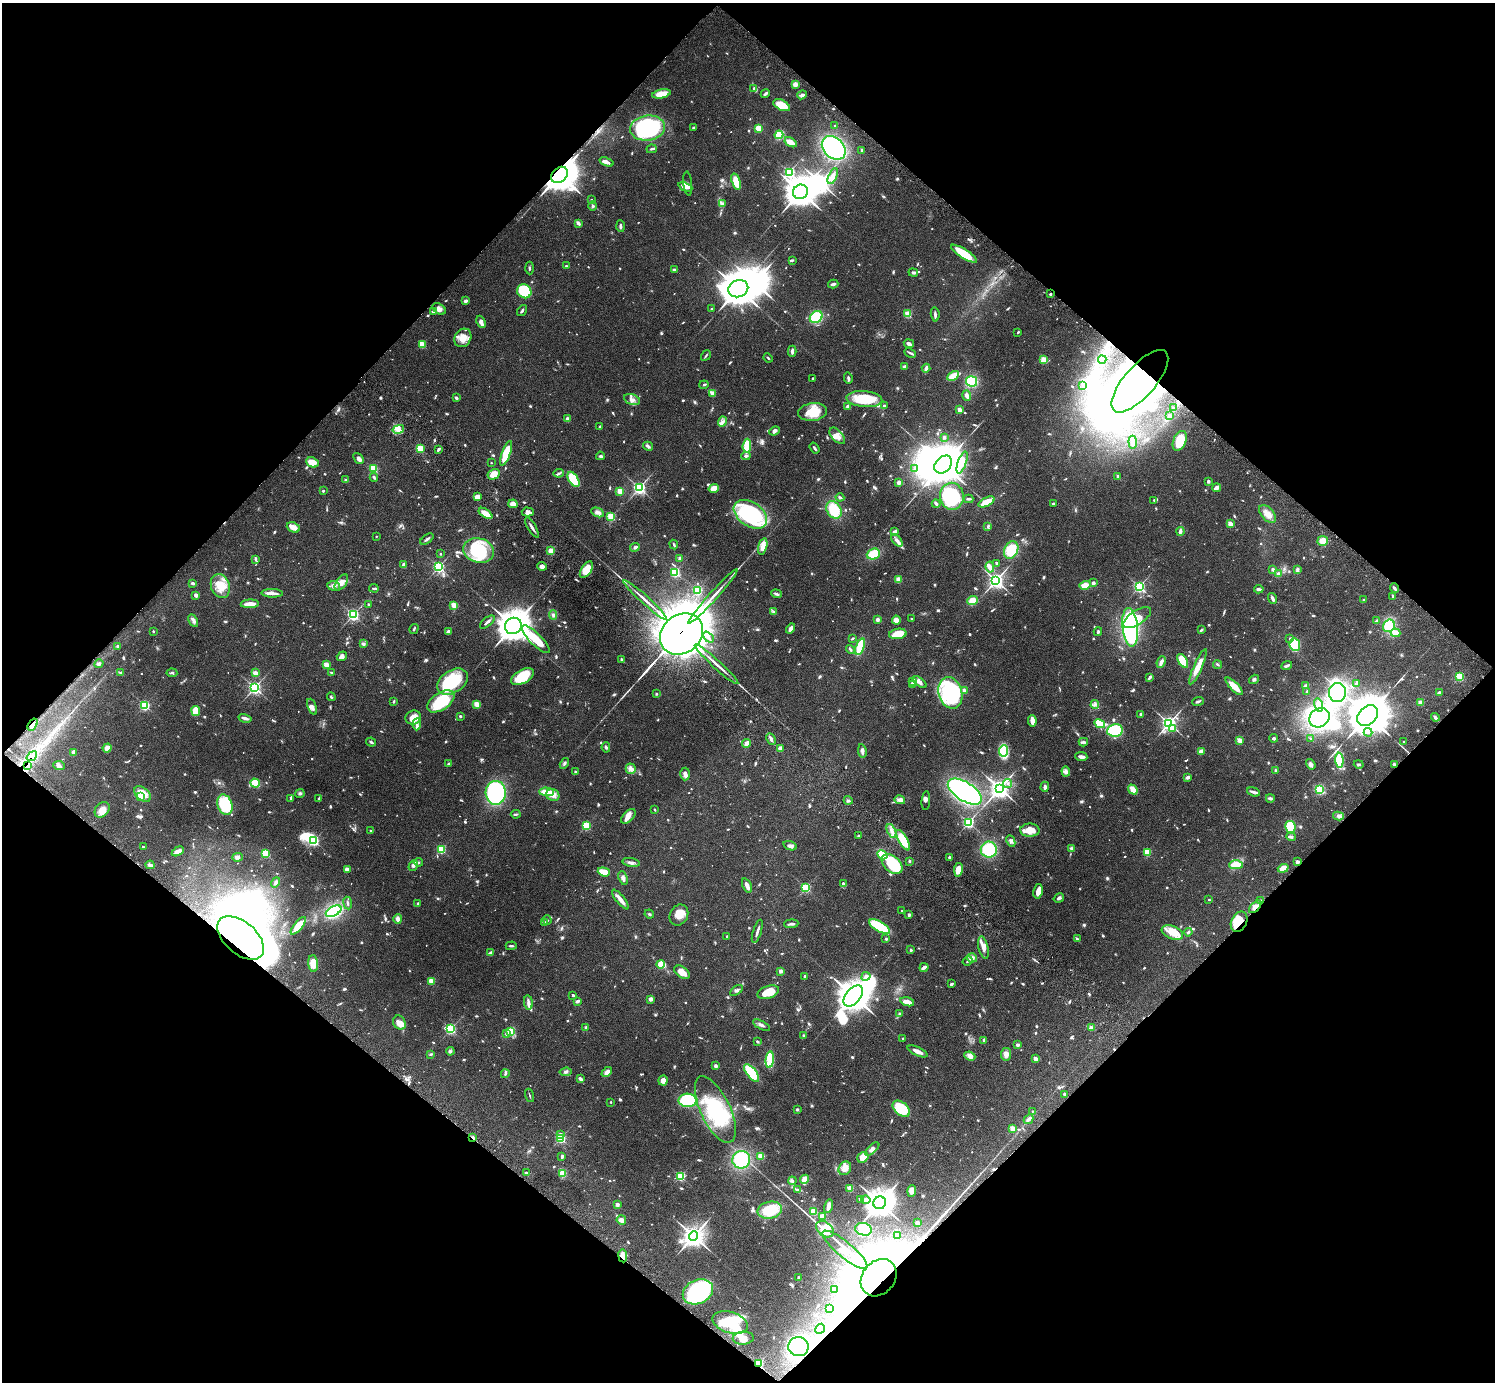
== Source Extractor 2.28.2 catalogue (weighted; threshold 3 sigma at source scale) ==
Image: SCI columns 46-6016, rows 346-5863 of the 6059 x 6069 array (HDU 1 of 3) = the unmasked area's bounding box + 8 px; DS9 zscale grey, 4 x 4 block average (1 PNG px = mean of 4 x 4 image px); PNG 1497 x 1384 px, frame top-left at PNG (2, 3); each listed source drawn as its Kron ellipse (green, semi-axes under 4 px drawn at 4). Shown black and unused: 50% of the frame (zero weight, under 3 of 6 exposures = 3% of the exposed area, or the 3 px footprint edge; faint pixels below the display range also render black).
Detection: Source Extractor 2.28.2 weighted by HDU 2 'WHT'. Background 0.0834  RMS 0.0047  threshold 0.0191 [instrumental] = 3 sigma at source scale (4.09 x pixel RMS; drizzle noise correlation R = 1.36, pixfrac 0.8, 0.05/0.05 arcsec/px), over >= 5 px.
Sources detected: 1305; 14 too faint to see at this stretch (4 x 4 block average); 36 inside a brighter object's white glare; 5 cosmic-ray / hot-pixel residue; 3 long thin detections or spike segments (spike, bleed or trail) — neither listed nor drawn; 21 coinciding with a brighter row at this scale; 66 inside a brighter listed object's ellipse — not listed separately; of the other 1160, all 500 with FLUX_AUTO >= 3.22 (the completeness limit of this list) listed and drawn (660 fainter detections not listed), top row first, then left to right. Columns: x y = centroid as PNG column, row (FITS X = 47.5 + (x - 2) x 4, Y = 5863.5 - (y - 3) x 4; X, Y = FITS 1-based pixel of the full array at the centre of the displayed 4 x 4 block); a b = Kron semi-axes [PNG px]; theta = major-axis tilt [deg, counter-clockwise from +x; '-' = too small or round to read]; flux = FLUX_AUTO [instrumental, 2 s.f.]
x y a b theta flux
795 84 2 2 - 21
754 89 3 2 - 4.5
661 94 9 4 11 42
765 94 5 2 - 7.5
802 95 5 2 - 6
782 105 9 5 -26 49
835 126 2 2 - 3.5
648 128 17 12 7 310
693 128 2 2 - 6.9
758 128 3 3 - 29
779 135 4 4 - 79
791 142 7 3 -31 24
834 148 13 10 -44 340
652 149 5 2 - 5
862 150 2 2 - 4.3
607 162 7 3 -21 9.5
789 172 2 2 - 440
559 175 9 7 44 4900
833 176 8 3 67 17
736 182 8 4 -72 37
688 184 12 4 -84 7.8
685 187 7 4 -21 12
800 192 7 7 - 4100
592 200 3 2 - 3.3
723 204 4 3 - 4.2
592 206 5 2 - 3.2
578 223 3 2 - 7.9
621 226 6 3 -86 6
964 254 15 4 -33 75
792 260 3 2 - 5.2
566 266 2 2 - 10
530 268 6 2 -86 3.7
674 270 4 3 - 3.8
913 273 5 3 - 4.7
833 284 5 2 - 6.7
738 289 10 8 22 6100
524 291 7 6 - 150
1050 294 2 2 - 4.1
466 301 3 3 - 7.6
439 309 7 5 -34 12
712 309 2 2 - 3.5
522 310 6 2 56 5
433 311 3 2 - 9.3
908 314 2 2 - 150
935 314 7 2 -85 7.3
816 317 7 5 38 110
481 322 6 3 -67 16
1018 332 3 2 - 3.4
463 338 10 8 56 32
422 344 2 2 - 120
909 344 5 3 - 8.7
792 351 5 3 - 8.4
910 353 6 2 -26 4.9
706 355 6 2 56 3.5
768 358 5 2 - 3.2
1044 360 4 3 - 23
1102 360 4 3 - 6.6
905 367 3 2 - 7
926 368 4 2 - 9.9
953 376 6 4 29 34
813 378 3 2 - 3.4
848 378 5 2 - 4.9
972 381 5 5 - 86
1140 381 39 15 49 5100
704 385 4 2 - 3.4
1083 385 3 3 - 3.7
712 393 4 3 - 19
967 396 5 3 - 12
456 398 2 2 - 8.3
632 399 8 5 -20 14
864 399 18 8 -5 100
884 406 2 2 - 14
848 407 2 2 - 38
1174 408 4 2 - 3.4
959 410 2 2 - 48
813 412 14 9 7 66
1170 415 3 3 - 4
568 419 4 3 - 11
722 422 5 4 - 9.6
600 426 2 2 - 4.1
398 429 6 3 15 13
774 431 6 4 22 7.1
837 436 10 5 -47 22
944 437 3 3 - 3.7
1180 441 10 6 67 75
1133 442 6 3 -84 18
648 446 5 3 - 5.4
747 446 7 4 84 63
420 448 2 2 - 180
815 448 6 2 -54 5.3
438 449 4 2 - 5.7
506 453 13 4 70 86
600 456 4 3 - 4.1
746 456 4 3 - 6
358 458 6 3 -49 8.6
312 462 6 5 - 39
491 463 2 2 - 4.2
962 463 11 4 71 26
943 465 10 7 45 8500
915 468 2 2 - 4.7
373 469 2 2 - 210
559 473 5 2 - 4.6
494 474 6 5 - 36
374 477 4 2 - 4.6
1118 477 3 2 - 6.2
573 479 8 4 -58 82
346 480 3 2 - 4
1208 481 2 2 - 23
899 482 3 3 - 9.1
639 488 3 2 - 580
714 488 5 4 - 28
1216 488 4 2 - 20
323 491 2 2 - 10
620 491 2 2 - 100
952 496 13 12 - 150
477 497 2 2 - 36
840 497 4 2 - 6.9
969 499 5 2 - 4.8
1154 500 2 2 - 5.3
987 502 9 3 26 59
513 504 4 4 - 21
936 504 4 2 - 7.8
1053 504 2 2 - 5.6
834 510 9 7 -59 76
528 512 6 4 -1 12
598 512 7 3 -25 8.6
485 513 8 3 -36 48
750 514 18 12 -35 250
1268 514 11 6 -48 21
611 517 2 2 - 200
1230 524 2 2 - 63
988 526 3 2 - 5.6
293 527 7 4 -25 19
532 527 11 2 -60 9.4
895 531 4 2 - 6.9
1180 531 4 2 - 10
376 536 2 2 - 4.1
427 539 8 2 37 5.9
897 540 7 4 -51 9.6
1323 541 5 5 - 32
674 545 5 2 - 3.7
763 546 8 4 74 26
635 547 5 3 - 6.1
478 550 15 12 -17 170
1011 550 9 6 67 76
551 551 2 2 - 110
440 554 2 2 - 7.4
873 554 7 5 23 52
679 558 4 2 - 4.3
255 559 3 3 - 4.1
997 563 3 2 - 4.5
403 565 3 2 - 13
542 566 5 4 - 9.2
439 567 2 2 - 450
990 567 5 3 - 12
586 569 9 5 57 47
1273 569 3 3 - 5.9
1297 569 3 3 - 5
675 572 2 2 - 310
1278 574 3 3 - 6.6
898 579 3 3 - 18
996 580 3 3 - 900
341 582 9 5 54 18
193 583 4 2 - 6.4
1093 583 2 2 - 26
1085 585 6 4 15 28
220 586 12 9 -69 45
334 586 6 5 - 11
1139 586 2 2 - 490
374 588 5 2 - 4.5
1395 588 5 2 - 6.5
1259 589 5 2 - 7.6
697 590 2 2 - 290
272 593 11 3 -2 14
776 594 5 2 - 5.7
196 595 2 2 - 37
713 596 36 2 48 38
1393 597 4 2 - 4.1
1272 598 5 2 - 7.9
645 600 29 2 -42 25
1364 600 3 2 - 4.1
972 601 5 4 - 27
250 604 9 3 2 27
369 604 2 2 - 5.6
454 605 2 2 - 52
773 612 4 3 - 5
353 615 2 2 - 510
553 615 5 3 - 5.6
1137 618 16 7 33 27
911 619 2 2 - 7.5
877 620 3 2 - 9.1
896 620 4 4 - 16
193 621 7 3 -63 7.2
1376 621 4 3 - 3.6
487 622 9 2 39 6.7
513 626 9 8 - 4100
1389 626 6 5 - 95
1130 627 19 7 -84 410
791 628 5 3 - 14
414 629 5 2 - 3.6
1201 630 4 2 - 4.3
153 631 2 2 - 7.3
448 632 3 2 - 14
1098 632 4 2 - 4.3
1395 633 5 3 - 25
681 634 23 19 38 20000
898 634 9 5 9 43
708 637 6 3 -47 8.6
852 638 4 2 - 3.6
1290 638 3 2 - 3.7
536 639 18 6 -45 70
363 644 3 3 - 7
1295 645 6 5 - 130
118 646 3 2 - 5.6
860 647 9 3 72 110
850 650 5 2 - 4.1
342 656 5 4 - 11
622 660 3 2 - 6.8
1183 661 8 4 -58 76
1161 662 6 3 66 14
99 664 4 3 - 5.5
716 664 29 2 -42 26
1217 664 5 2 - 3.9
326 665 2 2 - 92
1287 666 5 2 - 6.6
1198 667 19 4 66 31
121 672 3 2 - 3.7
331 672 3 2 - 3.5
172 673 5 3 - 4.2
255 673 2 2 - 58
522 677 12 6 29 85
1150 677 4 2 - 7.4
1460 677 2 2 - 210
1254 679 5 3 - 5.5
912 681 3 3 - 3.5
452 682 17 11 33 170
919 682 8 3 -37 15
1356 683 3 2 - 3.6
912 684 3 3 - 8.7
1306 685 4 3 - 4.8
1234 686 11 3 -46 37
254 688 3 3 - 530
964 691 2 2 - 32
1307 692 3 2 - 4.5
950 693 16 11 -74 260
1337 693 9 8 - 190
1439 693 3 2 - 14
656 694 2 2 - 11
331 697 4 2 - 3.2
394 701 3 2 - 3.3
441 701 15 8 34 120
1198 701 6 2 19 6
1420 703 2 2 - 56
476 704 2 2 - 99
144 705 2 2 - 320
1095 705 4 3 - 7
1319 705 7 3 -73 23
312 707 8 4 -68 11
196 711 5 4 - 46
1141 714 2 2 - 9.7
460 716 2 2 - 16
1368 716 12 8 45 11000
1435 717 4 2 - 8.6
245 718 6 2 -14 11
413 718 8 7 - 32
1319 718 11 9 36 160
1032 721 6 3 -80 28
1169 723 3 3 - 850
417 724 6 3 86 8
1100 724 5 3 - 110
33 725 7 3 56 13
1173 728 3 2 - 11
1115 730 8 6 9 140
1368 732 4 2 - 4.5
1274 738 4 3 - 4.8
771 739 6 3 -63 7.4
1311 739 3 2 - 3.5
1239 740 2 2 - 73
371 742 5 2 - 5.5
1083 742 4 2 - 5.1
1404 742 2 2 - 7.4
746 744 4 3 - 14
606 747 5 2 - 3.8
107 748 5 4 - 21
781 749 4 3 - 14
862 751 7 4 -80 8.9
1004 751 6 4 84 110
1201 751 3 2 - 23
73 752 2 2 - 31
32 756 5 2 - 8.2
1081 757 6 3 -7 13
1339 760 7 3 -87 130
564 763 6 2 59 6.2
449 764 3 3 - 3.6
1311 764 5 4 - 9.3
1359 764 5 2 - 3.9
28 765 2 2 - 9.9
59 765 6 4 -5 8.4
1394 765 3 2 - 7.6
631 769 5 5 - 10
1275 770 3 2 - 3.5
1066 771 5 4 - 9.2
575 772 2 2 - 16
685 774 6 4 87 10
1187 777 4 2 - 8
255 783 5 4 - 38
1007 783 4 2 - 4.2
1045 787 5 3 - 7.8
1000 788 4 4 - 1500
1133 789 5 3 - 28
1319 789 4 3 - 82
546 792 7 3 -1 39
965 792 19 9 -33 630
1254 792 7 2 -18 10
300 793 5 3 - 4.2
496 793 12 10 -87 300
142 794 9 6 -39 56
553 795 7 6 - 15
140 796 2 2 - 92
291 798 2 2 - 4.5
319 798 3 2 - 4.1
1270 798 4 3 - 6.2
848 800 4 2 - 3.6
900 800 5 3 - 12
926 801 9 4 85 8.2
225 805 10 7 -69 160
654 809 2 2 - 4.1
102 810 8 6 49 27
516 814 5 2 - 4.1
628 816 9 5 48 18
1338 816 5 3 - 7.3
968 822 2 2 - 500
586 825 2 2 - 220
1290 827 6 5 - 79
1030 830 9 6 -1 34
371 831 2 2 - 4.1
892 831 7 3 -64 13
858 836 2 2 - 3.7
1291 837 5 3 - 4.7
903 840 11 4 -59 61
314 841 3 2 - 390
1011 841 6 3 -64 6.7
790 846 7 3 -19 7.8
143 847 2 2 - 5.2
1071 848 3 3 - 5.1
441 849 2 2 - 220
989 850 8 8 - 140
178 851 6 3 30 16
1147 852 2 2 - 160
265 853 2 2 - 160
882 855 5 3 - 85
238 857 5 3 - 7.9
950 858 3 2 - 6.9
909 861 2 2 - 13
418 862 4 3 - 4.8
631 862 8 4 -10 9.6
1297 862 2 2 - 36
892 864 12 7 -43 130
150 865 4 3 - 8.6
1236 865 7 4 1 66
413 866 5 3 - 11
1283 868 5 3 - 28
347 869 3 3 - 12
958 870 7 4 80 30
604 872 6 3 -17 46
623 878 7 3 -71 12
276 882 5 3 - 5.7
843 883 4 4 - 3.6
747 886 7 3 -66 16
806 888 2 2 - 290
1038 891 7 4 79 21
1059 898 5 3 - 6
620 899 12 3 -51 21
1209 900 2 2 - 3.4
1261 901 3 2 - 5.1
348 903 6 2 -82 4.6
418 903 2 2 - 11
1255 907 8 4 46 14
334 911 8 5 28 200
902 911 2 2 - 6.1
649 914 5 3 - 3.6
679 915 11 8 60 34
909 915 4 2 - 4.4
398 919 4 3 - 17
547 920 5 3 - 4.1
544 922 3 2 - 3.3
1239 922 11 7 64 65
791 924 7 2 4 6.2
298 926 11 4 51 35
880 926 12 5 -30 100
757 931 12 2 72 8.4
1172 932 11 6 -21 29
1188 932 4 2 - 4.2
727 936 2 2 - 3.4
241 938 27 16 -41 2300
886 939 3 2 - 3.8
1077 939 4 2 - 5.3
511 946 5 2 - 4.8
983 948 11 5 -77 16
911 950 2 2 - 4.3
491 953 3 3 - 14
972 958 5 4 - 10
968 961 5 2 - 4.3
313 963 8 4 -86 35
661 964 4 4 - 27
924 967 5 2 - 11
781 971 2 2 - 37
682 972 9 5 -34 23
804 976 3 2 - 3.5
866 976 5 3 - 9.4
431 981 2 2 - 97
951 984 3 2 - 7.2
736 991 7 2 37 5.2
768 992 11 6 19 51
573 995 2 2 - 6.4
853 996 12 7 50 4500
651 999 3 3 - 9.4
577 1001 3 2 - 8.4
528 1002 7 3 -83 9.9
907 1002 7 3 -15 25
899 1014 3 2 - 5.2
399 1023 7 6 - 26
761 1025 9 3 -29 8.9
586 1028 3 3 - 4.5
1091 1028 4 3 - 9
450 1029 3 2 - 390
510 1031 4 3 - 47
506 1033 4 3 - 5.5
803 1035 3 2 - 3.5
903 1038 2 2 - 4.1
984 1040 3 2 - 3.6
757 1041 2 2 - 11
1018 1045 3 3 - 6.8
450 1051 4 3 - 4.6
918 1051 11 3 -25 16
431 1054 4 2 - 4.1
1006 1054 6 5 - 13
970 1056 5 4 - 14
1035 1059 2 2 - 46
770 1060 8 3 84 120
716 1066 4 3 - 5.8
566 1072 6 3 6 5.3
607 1072 6 3 42 13
752 1073 10 5 -51 150
505 1074 4 3 - 4.3
580 1079 4 2 - 10
663 1080 5 4 - 14
1064 1094 3 2 - 5.6
530 1095 7 2 -71 3.3
688 1100 9 6 -1 160
611 1102 2 2 - 5.4
715 1109 36 15 -65 180
901 1109 10 6 -40 110
797 1110 2 2 - 19
1032 1111 2 2 - 3.9
1029 1119 5 3 - 8.5
1012 1129 2 2 - 83
560 1134 2 2 - 9.7
473 1137 4 2 - 3.4
560 1138 2 2 - 370
872 1149 9 4 42 9.5
761 1156 4 3 - 21
562 1157 3 2 - 6.4
863 1157 6 5 - 30
741 1160 9 8 - 130
845 1168 7 6 - 25
526 1173 4 2 - 4
562 1173 4 3 - 33
680 1176 2 2 - 340
804 1179 4 3 - 21
792 1181 4 3 - 4.3
850 1188 2 2 - 100
797 1190 3 3 - 3.6
912 1191 5 4 - 18
860 1200 4 2 - 5.2
866 1200 5 3 - 8.1
880 1203 6 6 - 3200
617 1205 2 2 - 37
828 1206 7 3 75 20
770 1210 12 8 10 100
813 1211 3 3 - 28
822 1217 3 2 - 28
621 1220 4 4 - 14
917 1223 2 2 - 19
825 1229 10 7 -41 120
864 1229 8 6 -14 65
897 1235 4 3 - 4.6
694 1236 5 4 - 2000
845 1250 28 7 -40 94
623 1256 6 3 -82 22
799 1278 4 3 - 4.3
879 1278 20 16 50 8400
834 1289 3 2 - 20
698 1292 15 12 24 270
830 1308 4 3 - 11
730 1323 18 10 -16 160
820 1329 5 4 - 25
743 1338 10 6 4 23
798 1347 10 9 - 320
758 1364 2 2 - 390
Overlapping masked pixels (flux is a lower limit): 18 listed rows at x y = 559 175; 1140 381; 1395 588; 681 634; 33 725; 32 756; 28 765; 1394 765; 1261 901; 1255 907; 1239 922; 241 938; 473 1137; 623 1256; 879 1278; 730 1323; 798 1347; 758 1364